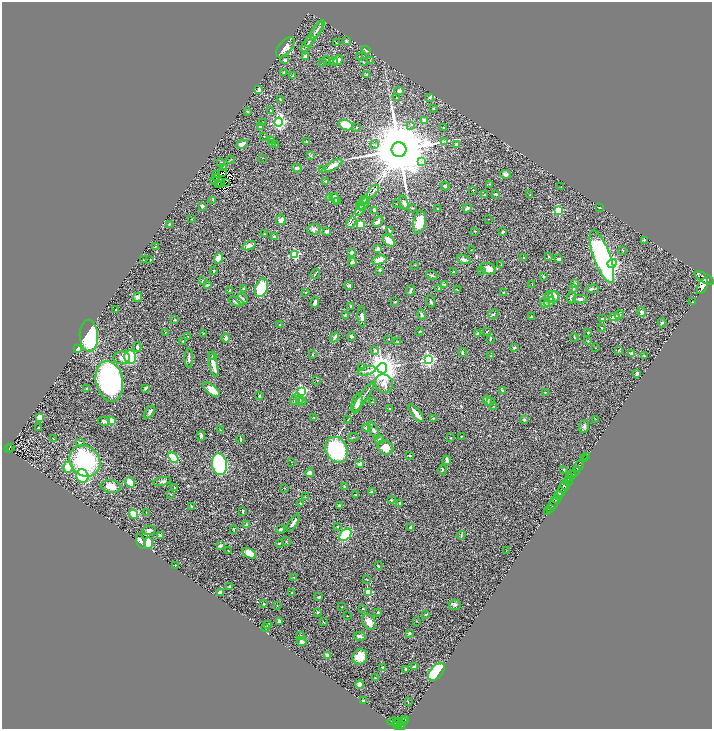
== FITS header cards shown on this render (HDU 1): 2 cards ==
NAXIS1  =                 1420
NAXIS2  =                 1454

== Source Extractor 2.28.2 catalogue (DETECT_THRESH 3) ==
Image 1420 x 1454 px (HDU 1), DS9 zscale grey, zoomed out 1/2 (1 PNG px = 2 x 2 image px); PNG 714 x 731 px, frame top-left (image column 1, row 1454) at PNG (2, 2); each listed source drawn as its Kron ellipse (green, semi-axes under 4 px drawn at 4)
Background 0.919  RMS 0.041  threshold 0.123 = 3 sigma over >= 5 px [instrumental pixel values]
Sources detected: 404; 33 cannot appear on this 1/2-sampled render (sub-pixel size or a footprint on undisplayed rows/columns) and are neither listed nor drawn; the other 371 listed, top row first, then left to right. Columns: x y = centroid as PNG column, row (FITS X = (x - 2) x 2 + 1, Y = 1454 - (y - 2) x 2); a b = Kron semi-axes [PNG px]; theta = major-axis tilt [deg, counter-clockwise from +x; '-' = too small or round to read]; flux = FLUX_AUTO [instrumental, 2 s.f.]
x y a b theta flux
317 30 11 2 56 18
314 34 15 2 56 27
346 41 4 3 - 7.7
336 43 2 1 - 2.3
308 44 9 2 53 14
285 47 12 6 49 44
366 50 5 2 - 6.8
305 56 3 3 - 23
359 57 2 2 - 2.8
285 60 3 2 - 13
326 60 4 2 - 4.9
338 60 5 4 - 44
370 60 3 2 - 3.1
334 62 4 3 - 13
363 62 4 2 - 4.3
323 63 2 2 - 5.2
284 72 3 3 - 4.6
366 75 3 3 - 5.4
293 76 3 2 - 6.1
259 90 4 4 - 22
399 91 5 3 - 20
430 97 3 3 - 12
397 98 2 2 - 3.7
280 100 4 2 - 6.7
433 109 3 3 - 4.4
270 110 3 2 - 5.3
247 111 2 2 - 3.2
424 120 3 2 - 35
278 122 4 4 - 1300
263 123 3 3 - 14
346 125 7 5 -21 210
411 125 3 2 - 3.8
260 126 3 3 - 28
356 128 2 2 - 3.5
444 128 3 3 - 11
264 136 2 1 - 2
272 140 4 2 - 5.2
306 142 2 2 - 16
445 142 2 2 - 4
242 144 6 4 24 32
272 144 4 3 - 6.2
275 144 3 2 - 3.5
374 144 3 2 - 3.9
457 145 4 3 - 26
399 150 7 7 - 100000
311 156 4 2 - 4.1
262 158 2 1 - 1.7
230 160 4 2 - 4.8
422 162 4 3 - 8.9
221 163 4 2 - 6.3
332 166 11 4 29 67
224 167 2 1 - 2.9
297 168 5 3 - 20
322 170 3 2 - 11
222 172 2 1 - 0.43
217 174 2 1 - 4.1
506 174 5 4 - 22
217 177 3 1 - 5.4
214 181 4 1 - 6.6
326 181 4 3 - 7.2
220 183 2 2 - 5.4
225 183 2 1 - 3.7
490 184 3 2 - 4.7
218 185 3 1 - 0.38
445 186 4 3 - 17
561 186 2 1 - 1.8
473 190 2 1 - 4
373 191 8 2 49 9
496 194 4 3 - 8.8
484 195 3 3 - 6.8
530 195 2 1 - 2.2
329 198 3 3 - 8.9
335 198 5 3 - 35
213 200 3 2 - 4.2
364 200 4 1 - 4.3
338 202 3 2 - 5.1
404 203 7 3 -72 15
364 204 8 2 56 13
396 204 2 1 - 2.6
202 206 3 3 - 13
360 206 5 2 - 6.4
600 207 3 2 - 3.3
412 208 3 2 - 6.1
467 208 4 3 - 20
437 209 2 2 - 5.2
360 210 6 2 49 9.3
374 210 3 2 - 12
559 210 3 3 - 430
191 219 2 2 - 3.3
489 219 2 1 - 3
281 220 5 4 - 48
351 222 6 2 59 7.2
378 222 6 4 43 20
419 222 11 6 78 130
169 224 2 2 - 3.1
360 225 3 2 - 220
314 229 6 5 - 19
326 231 3 2 - 20
389 231 4 2 - 7.9
474 231 3 2 - 3.3
503 232 4 2 - 12
264 234 3 2 - 3.3
274 237 4 3 - 21
644 240 4 3 - 6.3
389 241 7 4 -44 69
249 246 7 4 21 34
155 247 4 2 - 5.6
378 249 2 2 - 86
471 250 2 1 - 2.5
622 250 3 2 - 3.8
352 252 3 3 - 20
295 255 3 3 - 470
549 256 3 2 - 3.9
523 257 2 2 - 3.8
602 257 27 8 -70 1700
218 258 5 4 - 73
559 259 3 2 - 16
144 260 3 2 - 3.4
150 260 2 2 - 3
379 260 7 4 13 84
464 260 7 3 -13 19
352 262 4 3 - 18
612 263 5 4 - 1700
415 265 3 2 - 4
501 265 3 2 - 4.2
488 269 8 5 -19 70
380 270 3 3 - 10
214 271 3 2 - 5.5
453 271 2 2 - 22
482 271 2 2 - 4.4
315 274 5 2 - 7.9
432 276 6 3 -26 12
543 277 3 3 - 5
704 278 10 4 -28 6700
203 281 3 3 - 8.4
575 284 3 3 - 9.4
207 285 4 2 - 8.1
444 285 3 3 - 7.2
532 285 3 2 - 3.5
349 286 4 3 - 14
703 286 9 4 65 4800
261 288 9 6 68 340
244 289 3 2 - 8.5
439 289 3 2 - 4.6
573 289 4 3 - 6.6
592 289 6 3 0 9.8
229 290 3 1 - 3.8
457 290 2 2 - 3.1
410 291 5 3 - 14
306 292 2 2 - 5.4
503 292 3 2 - 3.9
553 296 5 5 - 90
137 297 5 4 - 24
549 297 6 4 -74 25
571 297 6 3 75 16
242 299 6 5 - 22
580 299 7 4 -1 18
431 301 6 3 -71 11
236 302 8 3 -21 24
315 302 5 3 - 30
395 302 3 2 - 3.9
549 302 5 4 - 16
692 302 2 2 - 3.2
545 303 5 3 - 8
350 306 3 2 - 9.5
116 310 2 2 - 5.8
642 312 5 3 - 27
422 314 5 3 - 9.9
493 314 5 3 - 11
345 315 3 3 - 6.1
619 315 4 3 - 9.5
362 317 10 4 -85 29
531 317 3 3 - 5.2
615 317 5 4 - 47
602 319 3 3 - 7.7
175 320 3 2 - 7.6
662 323 5 2 - 6.4
280 325 3 2 - 3.1
602 328 3 2 - 5.6
420 331 4 2 - 4.8
165 332 3 2 - 2.5
487 332 3 2 - 3.6
588 332 3 2 - 6.9
203 333 3 2 - 3.2
477 334 3 3 - 17
89 336 16 9 -88 600
188 336 2 2 - 3.1
351 336 4 3 - 16
335 337 5 2 - 16
574 337 4 3 - 5.9
226 338 4 4 - 18
388 339 2 2 - 2.5
490 339 3 2 - 7.7
183 341 2 2 - 3
588 341 2 2 - 5.8
398 342 2 2 - 3
137 347 5 2 - 17
514 348 3 2 - 9.2
596 348 3 2 - 3
78 349 2 2 - 140
619 350 4 2 - 5.6
375 351 4 3 - 11
462 353 4 2 - 10
312 354 2 2 - 8
631 354 4 3 - 37
213 355 2 2 - 9.1
491 356 3 2 - 3.9
644 356 4 2 - 4
130 357 7 6 - 330
122 358 8 6 -4 35
189 358 10 2 88 19
428 359 4 4 - 1700
213 365 12 3 -76 74
362 367 3 3 - 5.6
382 368 5 5 - 11000
367 371 9 3 14 16
637 373 4 2 - 16
317 380 2 2 - 3.4
109 381 20 13 -79 1600
384 384 9 8 - 55
146 388 3 2 - 15
86 389 3 3 - 7.5
212 390 10 4 -39 62
301 391 3 3 - 950
502 391 3 3 - 8.4
545 392 2 2 - 4.9
259 396 4 3 - 8.8
363 397 17 2 55 23
295 399 6 3 58 15
299 399 4 3 - 12
487 401 5 3 - 23
302 402 5 3 - 6.9
373 402 4 2 - 5.8
491 402 3 3 - 6.2
357 403 10 5 74 45
493 406 2 2 - 3.2
389 408 3 2 - 4.2
149 412 7 4 52 27
416 413 11 3 -50 66
40 417 4 3 - 71
314 418 2 1 - 3.9
433 418 2 2 - 4.3
596 419 3 2 - 3.2
348 420 3 2 - 3.4
524 420 3 2 - 14
104 421 6 4 -12 22
111 421 3 2 - 180
584 426 7 4 73 14
39 428 3 2 - 8.5
366 428 4 3 - 17
220 430 3 2 - 2.8
374 430 9 3 -62 14
201 436 5 3 - 18
461 436 2 2 - 4.2
353 437 5 2 - 5.9
53 438 2 1 - 2.9
451 438 3 2 - 5.3
241 440 3 2 - 6.5
379 440 5 3 - 17
80 442 4 2 - 6.9
385 447 8 6 -29 86
9 448 3 2 - 53
11 448 2 1 - 8.2
336 450 13 10 -62 650
409 455 2 2 - 5.6
586 456 3 1 - 25
173 458 6 3 -45 470
585 458 2 1 - 59
447 460 5 2 - 35
85 461 16 14 -48 810
291 462 2 1 - 1.8
219 464 11 7 -79 1000
360 464 3 2 - 33
579 466 6 2 52 1600
68 467 5 4 - 110
563 469 3 2 - 4.3
442 470 5 2 - 6.4
575 471 5 2 - 2100
309 473 4 4 - 21
571 475 4 2 - 520
82 476 7 6 - 370
570 478 3 2 - 460
162 481 9 4 12 18
569 481 4 2 - 630
130 482 5 4 - 93
111 486 10 6 -8 91
344 486 3 3 - 4.5
565 486 5 2 - 660
174 488 2 2 - 8.4
285 488 3 2 - 3.3
563 489 10 3 65 2100
372 491 3 2 - 27
171 494 2 1 - 2.7
560 494 3 2 - 1700
356 495 4 2 - 8.3
558 496 4 2 - 3000
305 497 2 2 - 2.7
556 499 4 2 - 930
391 500 2 2 - 5.7
301 503 3 2 - 8.8
400 503 3 3 - 6.6
554 503 7 2 70 1800
192 506 4 3 - 5.9
339 506 4 3 - 12
550 508 3 2 - 230
243 511 4 2 - 12
548 511 2 1 - 140
146 513 2 1 - 2.3
133 514 5 3 - 120
293 523 10 2 56 26
246 525 4 3 - 13
338 526 2 1 - 4.7
411 528 4 3 - 10
234 529 4 2 - 4.6
281 529 4 2 - 17
149 530 7 4 11 21
345 535 7 5 45 550
461 535 4 2 - 6.1
160 536 4 2 - 12
141 541 7 4 -70 23
286 542 4 2 - 5.3
148 543 6 3 -90 180
279 543 3 2 - 5.2
220 545 4 3 - 15
228 551 2 2 - 3.7
506 551 2 1 - 2.1
249 553 7 4 -31 77
175 565 2 1 - 2.6
378 566 2 2 - 6.1
294 577 2 1 - 2.5
367 579 3 2 - 3
229 587 3 2 - 9.3
220 592 4 3 - 23
292 592 3 2 - 4.9
368 592 3 2 - 260
319 597 3 2 - 11
264 604 2 2 - 9.7
277 605 2 2 - 2.4
455 605 6 5 - 16
342 607 2 2 - 3.8
363 609 3 3 - 4.8
318 612 3 3 - 7.1
378 612 2 2 - 11
426 614 3 3 - 10
347 616 3 1 - 2.9
279 621 3 3 - 35
416 621 2 2 - 2.7
323 622 3 2 - 2.4
369 622 8 6 -59 55
268 624 2 2 - 15
266 627 3 2 - 6.3
409 633 2 2 - 29
301 636 2 2 - 4.9
360 636 6 3 -10 18
301 641 5 3 - 24
328 655 4 4 - 40
360 657 8 7 - 110
383 667 4 3 - 14
414 667 4 3 - 18
406 669 3 2 - 22
436 672 10 6 46 1000
375 678 3 2 - 6.8
360 685 4 3 - 86
363 700 3 2 - 8.8
408 702 3 2 - 2.9
406 720 3 2 - 240
395 722 7 3 -1 220
403 722 3 2 - 140
396 723 2 1 - 62
397 725 3 2 - 250
401 726 4 2 - 680
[33 sub-pixel or undisplayed-footprint detections neither listed nor drawn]